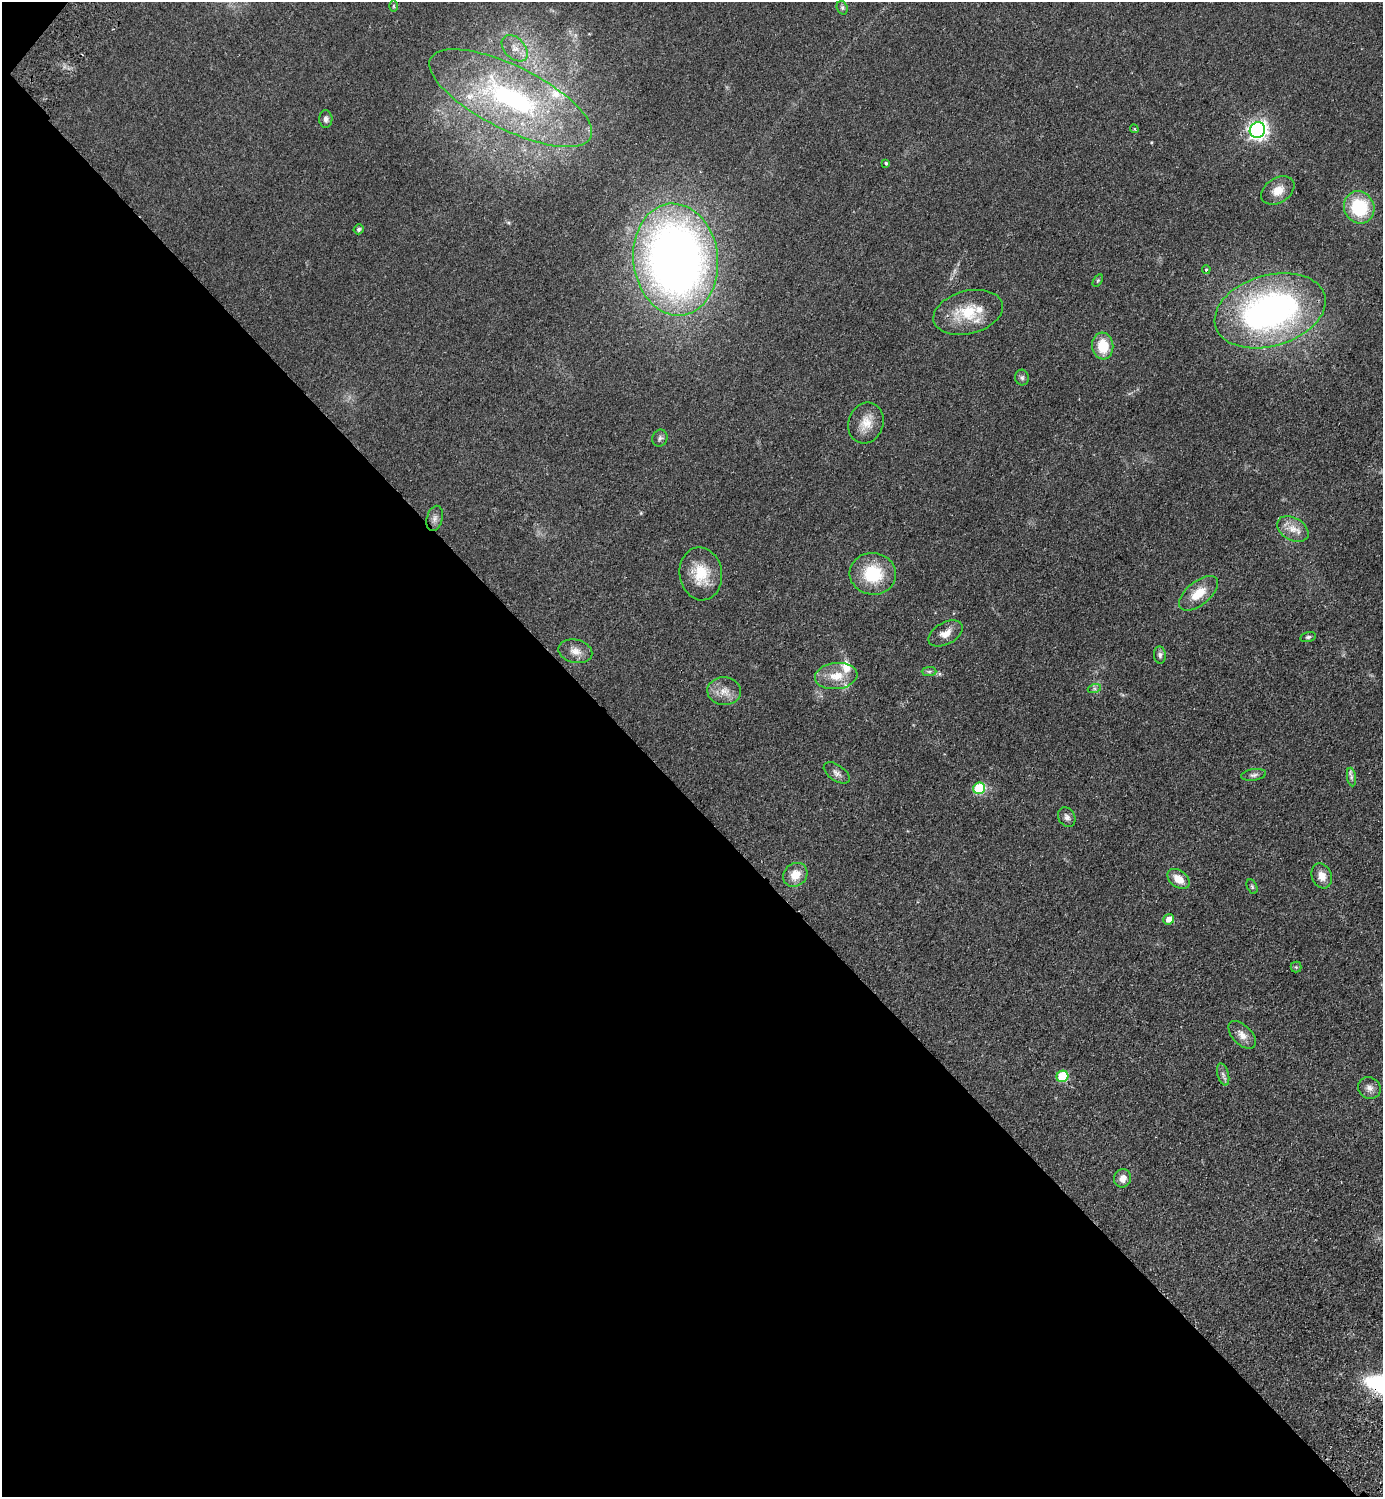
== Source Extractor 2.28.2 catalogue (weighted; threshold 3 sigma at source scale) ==
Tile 9 of 4 x 4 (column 1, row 3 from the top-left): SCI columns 344-1724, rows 1537-3031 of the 6070 x 6064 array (HDU 1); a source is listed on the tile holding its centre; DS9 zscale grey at full resolution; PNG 1385 x 1499 px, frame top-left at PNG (2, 2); each listed source drawn as its Kron ellipse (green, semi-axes under 4 px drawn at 4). Shown black and unused: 47% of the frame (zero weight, under 2 of 3 exposures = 3% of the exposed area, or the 3 px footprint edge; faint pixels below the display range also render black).
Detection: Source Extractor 2.28.2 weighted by HDU 2 'WHT'; one run over the whole footprint, this tile lists its part. Background 0.0826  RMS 0.0081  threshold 0.0362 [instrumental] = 3 sigma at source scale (4.5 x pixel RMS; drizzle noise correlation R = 1.50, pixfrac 1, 0.05/0.05 arcsec/px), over >= 5 px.
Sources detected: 54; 1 too faint to see at this stretch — neither listed nor drawn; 4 inside a brighter listed object's ellipse — not listed separately; the other 49 listed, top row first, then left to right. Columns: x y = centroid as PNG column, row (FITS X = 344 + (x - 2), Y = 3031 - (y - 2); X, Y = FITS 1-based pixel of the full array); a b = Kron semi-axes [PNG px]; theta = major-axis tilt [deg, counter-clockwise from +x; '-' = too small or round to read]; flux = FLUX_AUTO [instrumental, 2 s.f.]
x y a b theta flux
394 6 6 4 -90 0.91
842 8 7 5 -70 1.5
515 48 15 10 -46 7.8
511 98 89 31 -26 170
326 119 9 6 89 2.6
1134 129 4 4 - 0.85
1257 130 8 7 - 330
886 163 4 3 - 1
1278 191 18 12 33 9.8
1359 207 16 15 - 43
359 229 5 5 - 1.7
676 260 56 42 -83 630
1206 269 4 3 - 1.1
1098 280 7 4 58 1
1270 311 57 35 16 270
968 312 35 21 14 30
1103 346 13 10 -83 20
1022 378 8 7 - 1.9
866 423 21 17 70 13
660 438 8 7 - 2.2
435 518 13 7 75 3.5
1293 529 17 11 -30 9.1
701 574 26 21 -82 24
873 574 23 21 -6 35
1198 593 23 11 39 16
945 633 18 11 29 7.8
1308 637 8 5 14 1.5
575 651 17 11 -13 7.1
1160 655 9 6 -84 2
929 671 7 4 0 1.7
836 676 21 13 6 14
1094 689 7 4 18 1.4
724 691 17 14 -5 9.1
837 773 15 8 -35 3.8
1254 775 12 5 8 2.5
1351 777 9 4 -82 2.3
979 788 6 5 - 56
1067 817 10 8 -59 3.3
795 875 13 11 44 11
1322 876 13 10 -69 7.4
1178 879 12 8 -38 10
1252 887 7 5 -64 1.2
1169 919 5 5 - 7.2
1296 967 5 5 - 1.1
1242 1035 17 9 -46 6.6
1223 1074 11 5 -75 2.6
1062 1076 6 5 - 40
1369 1088 11 10 - 4.4
1123 1178 9 8 - 5.9